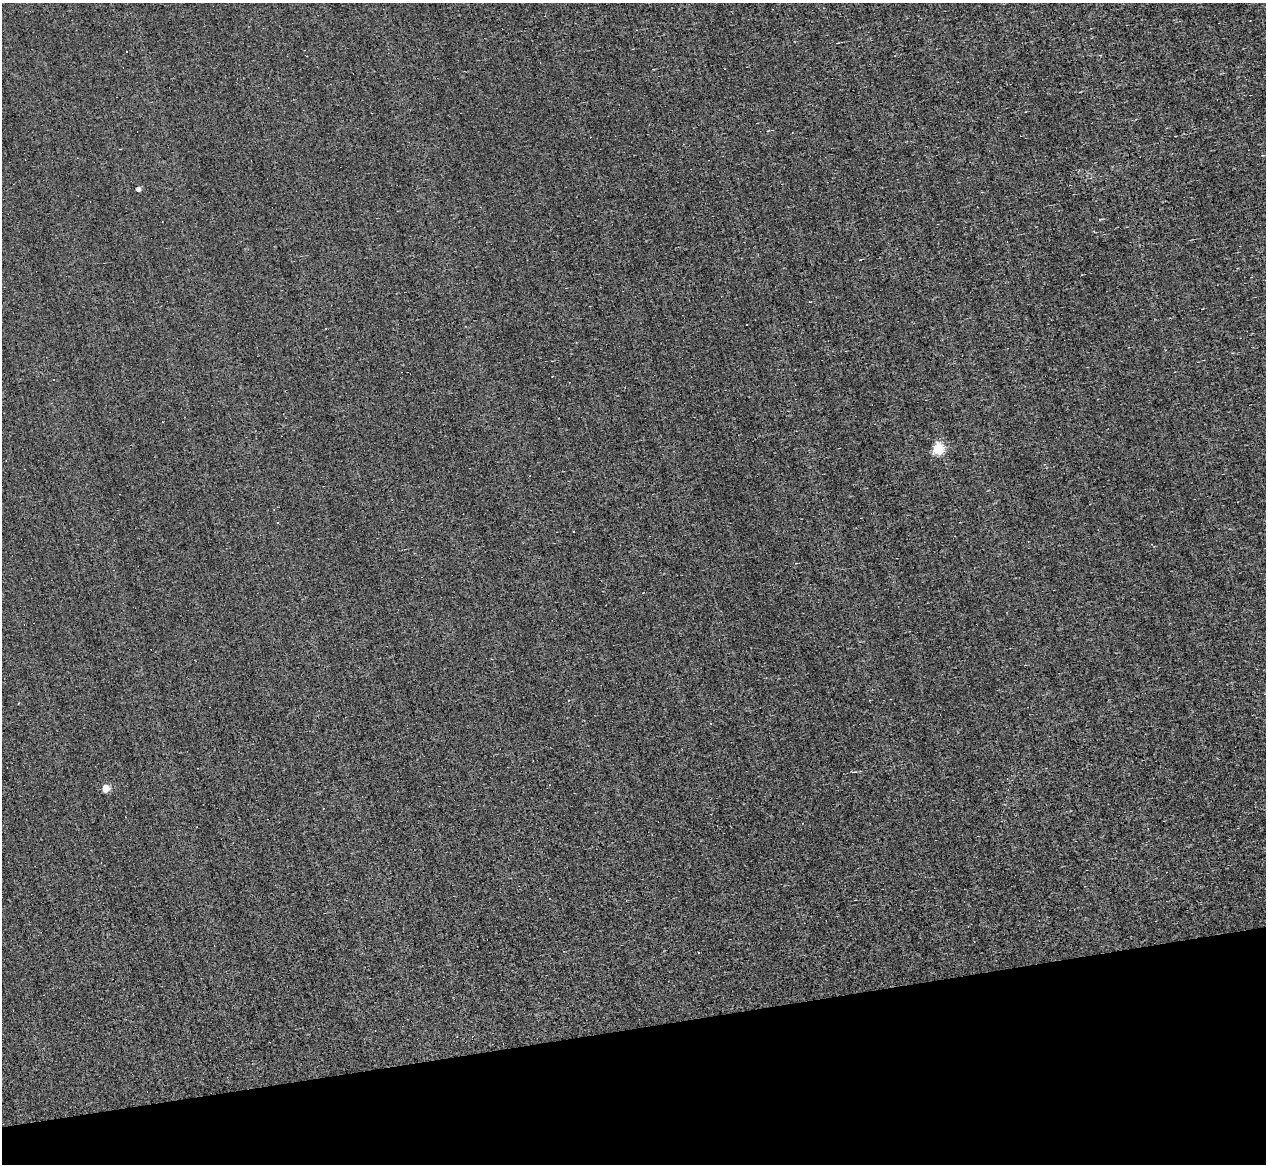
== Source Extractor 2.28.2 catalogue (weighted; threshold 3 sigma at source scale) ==
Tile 14 of 4 x 4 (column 2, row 4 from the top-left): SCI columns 1265-2528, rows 244-1405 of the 5057 x 5015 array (HDU 1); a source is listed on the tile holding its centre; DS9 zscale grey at full resolution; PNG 1268 x 1166 px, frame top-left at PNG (2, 3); no overlay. Shown black and unused: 12% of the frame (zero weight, under 3 of 4 exposures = <1% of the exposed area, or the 3 px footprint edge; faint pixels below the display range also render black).
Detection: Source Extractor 2.28.2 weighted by HDU 2 'WHT'; one run over the whole footprint, this tile lists its part. Background -0.00238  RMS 0.051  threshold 0.228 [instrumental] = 3 sigma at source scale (4.5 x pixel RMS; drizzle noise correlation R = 1.50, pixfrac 1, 0.05/0.05 arcsec/px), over >= 5 px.
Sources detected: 17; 8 cosmic-ray / hot-pixel residue — not listed; the other 9 listed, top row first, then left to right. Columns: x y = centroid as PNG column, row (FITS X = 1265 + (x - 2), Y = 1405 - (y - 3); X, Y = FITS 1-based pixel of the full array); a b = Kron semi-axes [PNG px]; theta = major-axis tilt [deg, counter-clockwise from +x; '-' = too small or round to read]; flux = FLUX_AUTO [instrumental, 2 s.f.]
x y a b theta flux
138 189 4 4 - 29
326 328 2 2 - 3.9
54 379 3 2 - 4.7
937 449 5 5 - 520
278 522 3 3 - 5.8
573 531 2 2 - 3
853 772 6 3 -6 5.7
105 789 5 5 - 120
698 953 3 2 - 3